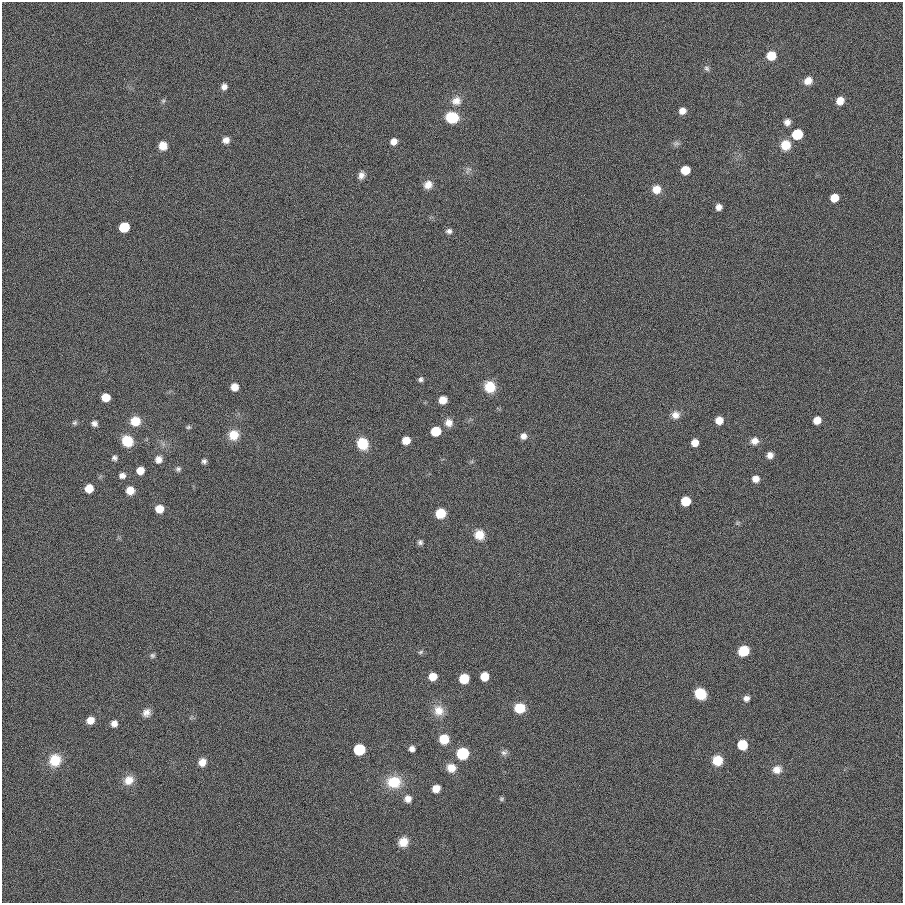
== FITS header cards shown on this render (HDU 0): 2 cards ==
NAXIS1  =                  901
NAXIS2  =                  901

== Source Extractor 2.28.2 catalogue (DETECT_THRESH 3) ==
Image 901 x 901 px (HDU 0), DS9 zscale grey, 1 PNG px = 1 image px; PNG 905 x 905 px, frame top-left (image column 1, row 901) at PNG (2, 2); no overlay
Background 2.99e-04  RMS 0.099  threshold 0.297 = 3 sigma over >= 5 px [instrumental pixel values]
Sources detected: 91; all 91 listed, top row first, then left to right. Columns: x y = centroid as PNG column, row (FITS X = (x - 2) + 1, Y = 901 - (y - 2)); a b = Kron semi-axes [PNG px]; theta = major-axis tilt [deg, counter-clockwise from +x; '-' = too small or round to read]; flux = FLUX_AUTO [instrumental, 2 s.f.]
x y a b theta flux
771 56 8 7 - 130
707 68 8 6 -38 17
808 81 10 8 34 53
224 87 7 6 - 32
163 101 6 5 - 11
456 101 13 12 - 63
840 101 7 7 - 64
682 111 8 7 - 42
452 117 11 9 -10 230
787 122 7 6 - 34
797 134 7 7 - 350
226 140 7 7 - 37
394 141 7 6 - 44
676 143 10 6 6 20
786 145 10 10 - 120
163 146 8 7 - 78
468 170 12 6 48 21
685 170 7 6 - 140
361 175 8 6 71 33
428 185 10 9 - 50
656 189 10 9 - 68
834 198 7 6 - 100
719 207 6 6 - 34
124 227 7 7 - 230
449 231 8 6 -3 22
421 379 6 6 - 16
234 387 7 7 - 62
490 387 11 11 - 140
106 397 7 6 - 89
443 400 7 7 - 68
675 415 10 9 - 47
719 420 7 7 - 66
817 420 7 6 - 72
135 421 9 9 - 120
75 423 6 6 - 13
94 423 7 6 - 25
449 423 9 9 - 52
188 427 7 4 9 11
436 431 7 7 - 230
233 435 11 11 - 98
523 436 8 7 - 35
406 440 7 6 - 95
127 441 10 9 - 170
754 441 9 8 - 44
695 443 6 6 - 62
362 444 10 9 - 190
770 455 7 7 - 36
114 458 6 6 - 18
158 459 8 8 - 41
204 461 5 5 - 17
178 469 7 7 - 16
140 470 6 6 - 78
122 475 8 7 - 29
756 479 7 7 - 45
89 488 7 7 - 89
130 490 7 7 - 80
686 501 7 7 - 180
159 509 7 7 - 86
440 513 8 8 - 140
479 535 12 11 - 85
420 542 7 6 - 17
744 651 9 8 - 150
420 652 8 5 27 11
152 655 7 6 - 14
433 676 7 6 - 84
484 676 7 6 - 120
464 679 7 7 - 210
700 694 9 8 - 190
746 698 7 6 - 29
520 708 9 8 - 170
439 711 14 13 - 83
146 713 11 9 50 41
90 720 7 7 - 65
114 723 7 6 - 41
444 739 8 8 - 140
742 745 7 7 - 220
359 749 7 7 - 450
412 749 6 5 - 30
462 753 8 8 - 370
504 753 9 7 6 21
55 760 13 12 - 150
717 760 9 9 - 140
202 762 9 8 - 52
451 768 11 10 - 71
777 770 11 10 - 54
129 780 13 11 37 76
394 782 18 14 5 170
436 789 7 6 - 72
408 799 8 8 - 40
501 799 7 5 1 11
403 842 10 9 - 81